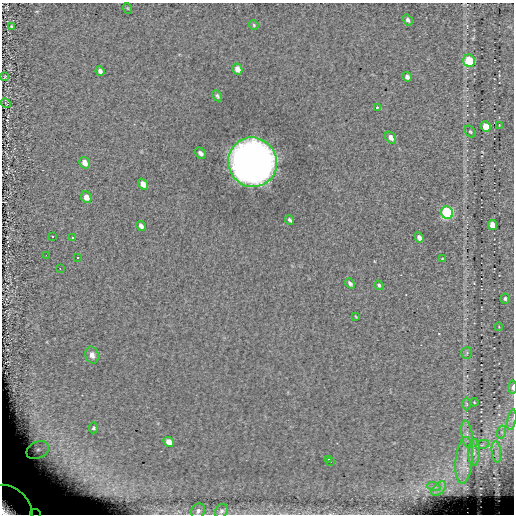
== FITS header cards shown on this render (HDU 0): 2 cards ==
NAXIS1  =                  512 / length of data axis 1
NAXIS2  =                  512 / length of data axis 2

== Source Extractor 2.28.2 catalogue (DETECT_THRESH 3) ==
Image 512 x 512 px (HDU 0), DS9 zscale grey, 1 PNG px = 1 image px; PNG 516 x 516 px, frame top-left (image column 1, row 512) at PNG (2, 3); each listed source drawn as its Kron ellipse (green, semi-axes under 4 px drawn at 4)
Background -0.039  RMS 6.3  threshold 18.8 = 3 sigma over >= 5 px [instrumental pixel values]
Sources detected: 61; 1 with non-positive FLUX_AUTO (blend fragments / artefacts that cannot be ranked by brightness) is neither listed nor drawn; the other 60 listed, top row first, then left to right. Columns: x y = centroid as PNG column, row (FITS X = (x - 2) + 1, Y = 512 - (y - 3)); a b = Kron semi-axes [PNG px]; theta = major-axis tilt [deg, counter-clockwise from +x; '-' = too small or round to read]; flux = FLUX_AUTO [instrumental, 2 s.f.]
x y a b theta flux
127 8 5 3 - 380
408 20 6 4 -55 1100
254 25 5 4 - 540
11 26 3 2 - 360
469 61 6 6 - 19000
237 69 5 4 - 2900
100 71 5 4 - 1500
5 77 3 2 - 400
407 77 5 4 - 1500
217 96 6 4 -60 730
6 103 5 2 - 210
377 107 3 2 - 1400
499 125 3 2 - 270
486 127 5 5 - 6100
470 132 7 4 -49 660
391 137 6 5 - 1800
201 153 6 4 -46 1300
252 162 25 24 - 370000
85 163 6 5 - 3400
143 184 6 4 -51 3500
86 197 6 5 - 2800
447 213 6 5 - 64000
290 220 5 3 - 900
492 225 5 4 - 4400
141 226 5 4 - 1500
53 236 3 3 - 13000
73 237 3 3 - 13000
419 237 5 4 - 1500
46 255 2 2 - 13000
78 257 3 3 - 13000
442 259 4 3 - 380
60 268 3 2 - 13000
350 283 6 4 -51 1100
379 285 5 4 - 780
505 299 5 5 - 940
356 317 3 2 - 340
499 327 4 2 - 300
467 353 6 5 - 710
92 355 8 6 -75 2100
513 387 7 3 89 1000
474 402 4 3 - 360
467 404 6 4 -89 590
512 420 10 3 79 1000
94 428 5 4 - 610
502 432 6 4 72 870
467 434 14 5 -81 2100
169 442 5 4 - 3700
482 445 7 4 19 910
38 450 11 8 25 4900
474 452 13 6 88 2600
496 452 11 4 -84 1700
328 459 3 2 - 320
464 460 23 8 84 6800
330 462 2 2 - 360
434 487 7 4 -17 1100
439 489 9 5 45 1600
10 506 25 18 -43 56000
198 511 8 6 54 1400
221 511 7 6 - 1100
36 513 5 3 - 620
At the frame edge (FLAGS 8, measured only in part): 3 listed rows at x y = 513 387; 10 506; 36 513
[1 non-positive-flux detection neither listed nor drawn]